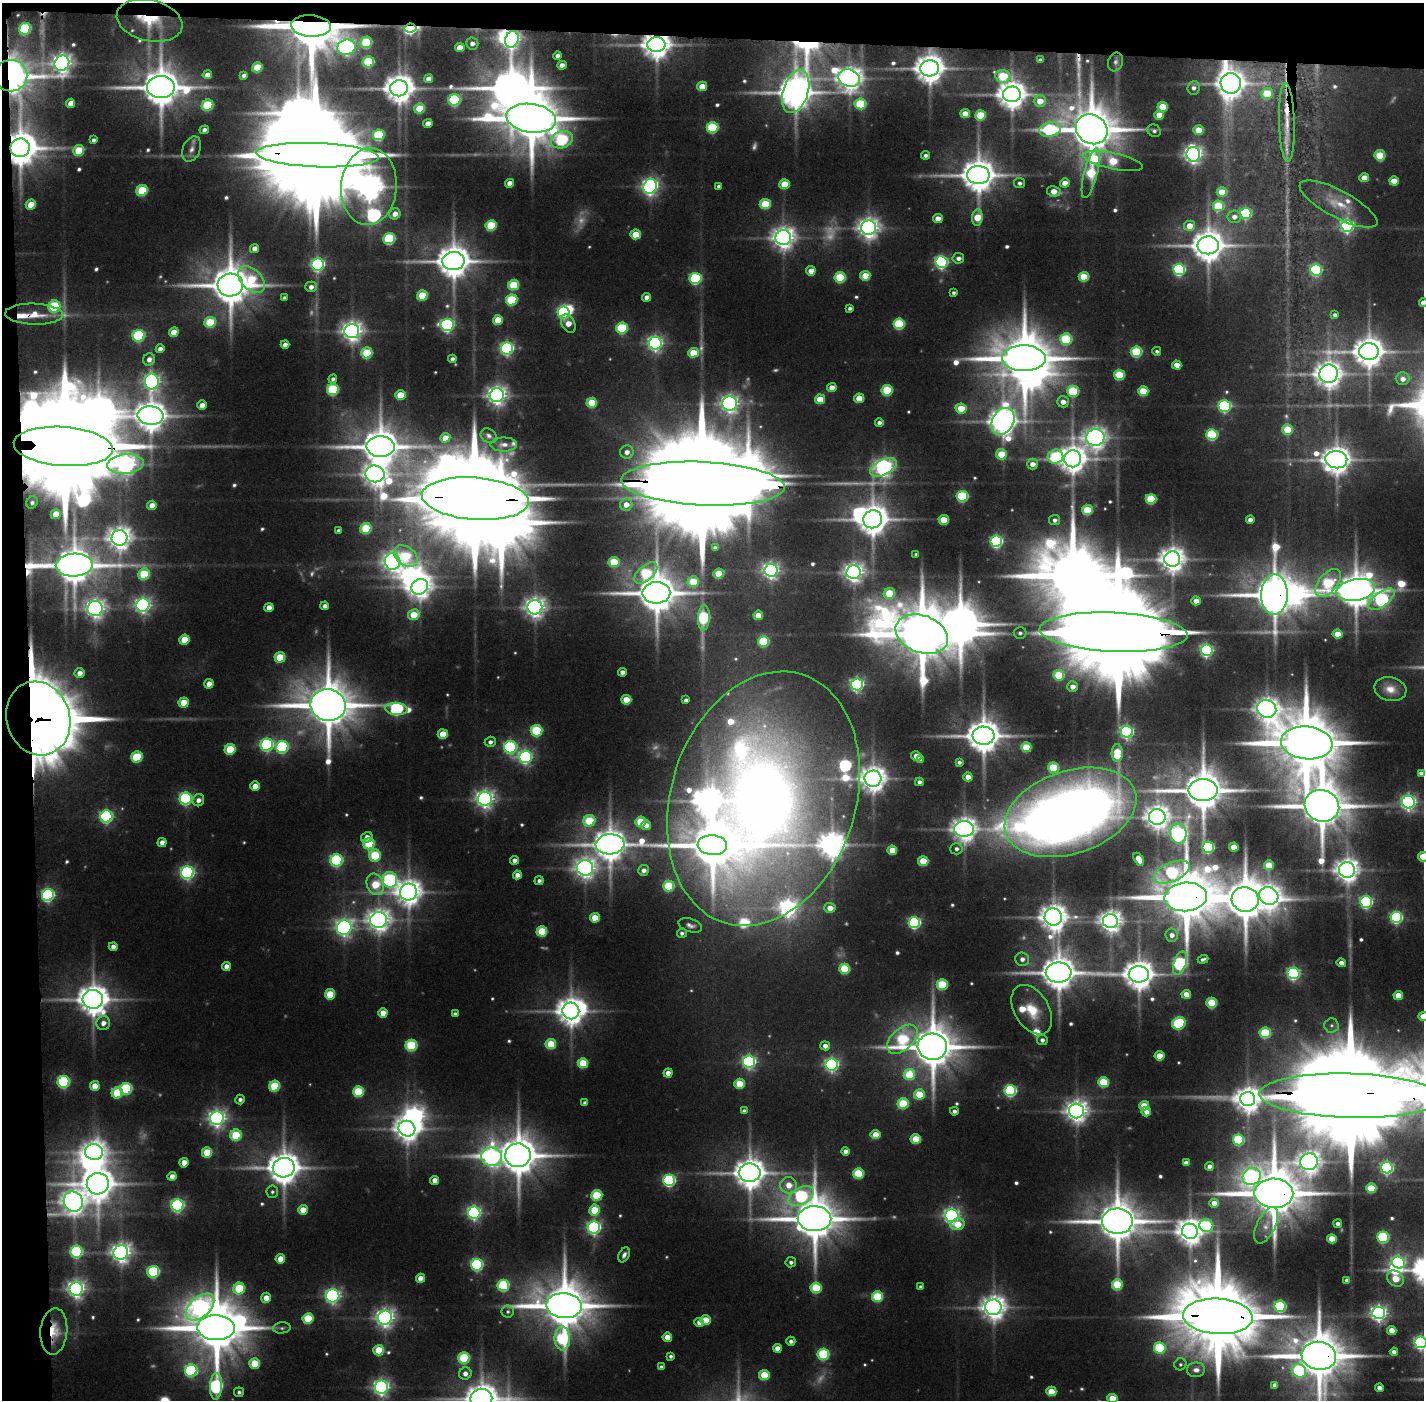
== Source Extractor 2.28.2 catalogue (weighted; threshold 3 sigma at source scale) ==
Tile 1 of 3 x 3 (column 1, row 1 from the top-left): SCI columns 1-1422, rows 2828-4225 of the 4270 x 4257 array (HDU 1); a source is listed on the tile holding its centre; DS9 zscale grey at full resolution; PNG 1426 x 1402 px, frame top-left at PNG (2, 3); each listed source drawn as its Kron ellipse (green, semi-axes under 4 px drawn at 4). Shown black and unused: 5% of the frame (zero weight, under 3 of 5 exposures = <1% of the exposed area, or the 3 px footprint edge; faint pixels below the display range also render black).
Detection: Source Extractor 2.28.2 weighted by HDU 2 'WHT'; one run over the whole footprint, this tile lists its part. Background 0.138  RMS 0.0077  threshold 0.0347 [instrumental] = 3 sigma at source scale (4.5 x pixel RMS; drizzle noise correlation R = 1.50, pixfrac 1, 0.05/0.05 arcsec/px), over >= 5 px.
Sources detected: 637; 29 too faint to see at this stretch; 25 inside a brighter object's white glare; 1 cosmic-ray / hot-pixel residue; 1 long thin detection or spike segment (spike, bleed or trail) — neither listed nor drawn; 16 inside a brighter listed object's ellipse — not listed separately; of the other 565, all 500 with FLUX_AUTO >= 2.08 (the completeness limit of this list) listed and drawn (65 fainter detections not listed), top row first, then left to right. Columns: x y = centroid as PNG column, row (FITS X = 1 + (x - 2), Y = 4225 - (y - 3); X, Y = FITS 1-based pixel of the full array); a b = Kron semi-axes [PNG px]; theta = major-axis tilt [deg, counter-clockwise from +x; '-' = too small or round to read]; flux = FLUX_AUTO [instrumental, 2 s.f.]
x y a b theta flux
149 21 33 20 -13 44
311 26 20 11 -3 7500
410 28 6 4 6 210
25 29 6 5 - 99
512 39 8 6 72 350
366 42 6 5 - 69
472 43 6 6 - 4.7
656 45 9 7 2 1400
346 47 9 7 15 340
460 48 5 4 - 13
557 56 4 4 - 4.3
1040 60 4 4 - 2.8
368 62 6 5 - 69
1115 62 9 7 70 3.6
62 63 8 7 - 620
562 65 5 4 - 6
257 67 5 5 - 35
929 68 9 8 - 1600
207 75 5 4 - 6.3
244 75 4 4 - 2.8
11 76 16 16 - 940
1003 76 7 6 - 53
849 78 11 8 -21 1000
429 79 5 4 - 8.5
1231 83 10 10 - 1400
702 86 5 4 - 17
161 87 14 11 0 3200
399 88 9 8 - 1600
1193 88 7 6 - 4.4
796 91 22 12 73 2400
1267 93 6 5 - 29
1012 94 9 8 - 1500
455 100 6 5 - 120
1040 101 6 5 - 15
71 103 5 4 - 9.4
860 104 6 5 - 63
207 105 6 5 - 67
1163 107 5 5 - 32
419 108 5 5 - 31
965 114 5 4 - 17
980 115 5 5 - 41
1159 115 5 5 - 15
531 118 25 14 -8 6400
1287 122 40 7 -88 20
428 123 5 4 - 8.4
712 128 6 5 - 85
1092 129 16 14 -32 4800
204 130 5 4 - 3.4
1050 130 11 7 10 120
1199 130 5 4 - 24
1154 131 7 6 - 2.6
379 135 6 5 - 77
93 140 4 3 - 2.8
562 140 11 8 19 96
20 148 9 9 - 2500
192 149 13 8 66 5.5
79 151 6 5 - 35
1193 154 7 7 - 520
317 155 61 12 -2 32000
925 155 4 4 - 3.1
1380 155 5 5 - 41
1113 161 30 8 -12 44
1091 173 26 6 76 60
978 175 11 9 0 2200
1364 178 5 4 - 15
1394 181 5 4 - 16
509 183 4 4 - 7.8
1020 183 5 5 - 2.9
1065 183 5 4 - 9.8
785 184 5 5 - 29
650 186 7 6 - 400
719 186 4 4 - 2.4
369 187 38 28 86 1800
142 190 6 5 - 54
1054 191 7 5 -10 11
1222 192 5 4 - 26
765 204 5 5 - 44
1338 204 43 13 -28 22
31 205 5 5 - 19
1218 206 5 5 - 52
1246 213 6 5 - 120
395 214 6 5 - 8.7
977 217 8 5 83 24
1234 217 7 6 - 6.1
938 219 5 4 - 14
491 225 5 5 - 59
1190 226 5 5 - 15
1347 226 6 6 - 240
869 228 7 7 - 710
636 234 5 5 - 22
783 238 8 7 - 840
389 239 6 5 - 86
1208 245 11 9 1 2000
254 248 5 4 - 6.7
958 258 5 5 - 4.7
453 261 11 9 2 2200
941 262 6 6 - 220
318 265 6 6 - 210
1179 269 6 5 - 140
1316 270 6 5 - 120
811 271 4 4 - 11
865 276 5 5 - 21
840 277 5 5 - 64
1084 277 5 5 - 36
695 278 6 5 - 110
251 279 16 10 -45 45
230 285 13 11 3 3300
514 285 5 5 - 47
311 287 6 5 - 5.2
953 293 4 3 - 2.3
422 295 5 5 - 36
647 297 4 4 - 6.7
285 298 4 4 - 2.5
512 300 6 5 - 67
1423 303 4 4 - 5.5
54 306 6 6 - 85
850 308 4 4 - 2.6
564 312 6 6 - 150
34 314 29 10 -2 21
1335 315 4 4 - 2.8
498 320 5 5 - 23
210 322 6 5 - 47
568 323 10 6 -65 12
899 324 6 5 - 77
447 325 7 6 - 230
622 328 6 5 - 82
352 331 7 7 - 670
174 332 5 4 - 14
139 336 6 5 - 130
1066 339 6 5 - 81
655 343 6 6 - 330
285 344 4 4 - 5.1
507 348 6 6 - 220
160 349 4 4 - 5
1157 351 4 4 - 2.5
1369 351 9 8 - 1700
1136 352 5 5 - 78
367 353 5 5 - 57
693 353 5 5 - 30
1024 358 22 13 -1 5500
149 359 6 6 - 5.6
452 359 4 4 - 4.5
1177 365 4 4 - 13
1328 374 9 9 - 1200
1119 375 5 5 - 49
333 379 4 4 - 2.9
1403 379 7 6 - 6.4
152 381 8 7 - 330
832 387 5 4 - 8.4
333 390 6 5 - 87
887 390 5 5 - 63
1073 391 6 5 - 65
1143 391 5 5 - 42
400 395 5 5 - 25
497 395 7 7 - 590
859 398 5 5 - 20
820 399 5 5 - 22
1063 402 6 5 - 7.6
592 403 5 5 - 34
730 403 7 7 - 510
202 405 5 4 - 7.4
1225 406 6 5 - 160
961 408 5 5 - 28
151 416 13 9 -2 1700
1003 421 14 10 59 1400
879 423 4 4 - 4.3
1287 430 5 5 - 37
1212 435 5 5 - 93
489 436 9 6 -33 3
1095 437 9 8 - 790
445 438 5 4 - 15
504 445 13 7 1 5.3
63 446 50 19 -4 32000
381 447 14 10 -2 2800
627 452 7 6 - 6.5
1001 454 5 5 - 33
1056 457 8 7 - 93
1073 459 8 8 - 1400
1336 460 11 8 -7 1400
125 464 18 10 5 630
1032 464 5 5 - 8.4
883 467 14 7 26 500
375 474 9 8 - 850
703 484 82 21 -3 47000
962 496 6 5 - 94
475 499 53 21 -4 27000
1151 499 5 5 - 57
32 502 6 5 - 2.7
152 505 5 4 - 8.7
626 505 6 6 - 9.6
1087 510 5 5 - 39
56 514 5 4 - 16
873 519 9 9 - 1700
944 520 5 5 - 30
1055 520 5 5 - 3.4
1250 520 4 4 - 5.9
366 528 6 5 - 51
338 531 4 4 - 2.3
119 538 8 7 - 890
996 541 6 5 - 170
715 548 4 3 - 2.4
916 554 4 3 - 2.5
406 556 13 9 -36 47
1172 559 8 7 - 1100
392 561 8 7 - 580
614 562 5 5 - 42
74 565 18 11 2 2900
771 570 6 6 - 360
854 572 7 7 - 610
646 573 14 7 41 70
719 573 5 5 - 28
144 574 6 5 - 53
693 582 6 5 - 35
1328 583 16 9 49 81
420 587 9 7 37 900
1356 590 20 10 11 2600
656 593 14 10 1 3200
889 593 5 5 - 32
1274 595 20 13 88 3400
1381 599 15 7 36 200
1196 601 4 4 - 11
143 605 7 6 - 380
325 606 4 4 - 4.5
535 607 7 7 - 660
95 608 8 7 - 570
269 608 4 4 - 8.7
414 615 6 5 - 22
758 615 5 4 - 15
704 618 12 6 86 110
1114 632 74 19 -3 36000
1020 633 6 6 - 2.6
922 634 27 18 -20 7000
1338 634 5 4 - 17
184 640 5 5 - 25
763 641 5 5 - 69
1206 650 6 6 - 210
280 657 5 5 - 36
622 672 4 4 - 5
80 673 5 5 - 7.5
1059 675 5 5 - 45
209 684 5 4 - 9
857 684 6 6 - 240
1072 686 5 5 - 6.8
1390 689 16 11 -14 12
626 700 5 5 - 23
686 700 4 4 - 3.5
184 703 5 5 - 23
328 705 18 16 -12 4600
396 709 11 6 -5 150
1267 709 10 8 -24 850
38 718 37 31 -72 5900
536 731 6 5 - 76
1127 732 6 6 - 210
443 734 5 5 - 22
983 736 11 9 -1 2300
490 742 5 5 - 3.8
1307 743 26 16 -6 9000
267 745 6 6 - 170
282 747 6 6 - 130
510 747 6 6 - 170
1026 747 5 5 - 37
230 749 5 5 - 42
1117 753 9 5 88 38
916 756 5 4 - 14
137 757 6 5 - 57
525 757 6 6 - 250
920 760 4 3 - 2.2
959 762 4 3 - 2.7
1053 768 5 5 - 49
1421 773 4 4 - 4.2
968 777 4 4 - 11
873 779 8 8 - 1200
919 782 4 4 - 3.7
255 786 5 4 - 11
1203 790 14 11 0 3500
186 799 6 6 - 180
485 799 7 7 - 510
763 799 130 92 72 1500
198 800 6 5 - 5.3
1408 802 6 6 - 320
1322 806 17 15 -23 4500
1070 812 68 41 19 1300
106 816 6 6 - 200
1157 817 8 8 - 990
589 821 6 5 - 49
640 822 5 5 - 37
646 825 5 5 - 7.5
964 829 10 7 1 1000
1178 834 10 8 -79 340
367 837 6 5 - 6.1
162 842 4 4 - 6.1
369 844 6 5 - 59
610 844 14 10 4 2000
712 845 15 10 -4 4500
1208 847 6 5 - 110
1234 847 4 4 - 19
956 849 6 5 - 3.4
892 850 5 4 - 22
375 855 6 6 - 58
1423 857 5 5 - 35
1139 859 7 4 -59 13
337 860 6 6 - 160
515 860 4 4 - 5.5
923 861 5 5 - 32
1269 865 5 5 - 26
585 868 8 7 - 660
644 870 5 5 - 4.9
1347 870 8 8 - 980
1172 872 19 9 23 110
187 873 6 6 - 250
517 875 4 4 - 6.8
390 880 8 7 - 200
539 881 4 4 - 3.1
375 884 11 8 -70 34
669 886 5 5 - 59
408 892 8 8 - 1100
48 895 6 6 - 200
1269 896 10 8 -25 830
1186 897 21 14 6 6500
1245 899 13 12 - 4000
1366 902 6 6 - 170
830 908 5 5 - 11
1053 917 8 8 - 1300
1396 917 6 5 - 160
595 918 5 5 - 21
378 920 8 8 - 810
1110 921 7 7 - 830
914 922 6 5 - 160
690 925 12 6 -18 3.8
344 928 7 7 - 420
542 931 5 5 - 45
682 933 5 5 - 2.6
1172 935 6 6 - 5.5
113 947 4 4 - 5.2
1022 959 7 6 - 5.3
1203 959 5 3 - 2.6
1180 963 12 6 70 160
1341 963 5 4 - 5.4
226 966 4 4 - 7.5
845 969 5 5 - 52
1059 972 13 10 -1 2400
1293 973 6 6 - 180
1139 974 10 8 -1 1700
942 985 5 5 - 61
330 994 5 5 - 37
1186 994 4 4 - 13
1398 995 5 4 - 19
93 999 10 9 - 1800
1212 1003 5 5 - 46
1032 1010 27 17 -59 29
571 1011 8 8 - 1400
383 1013 5 4 - 13
455 1014 4 3 - 2.6
1423 1016 5 4 - 15
103 1023 7 6 - 6.4
1179 1023 7 6 - 83
1331 1025 7 7 - 2.9
1265 1033 5 5 - 70
902 1039 18 10 42 78
1042 1040 5 5 - 3.5
551 1044 5 5 - 36
411 1045 6 5 - 73
825 1046 5 4 - 6.1
932 1047 15 13 -4 3800
1160 1056 5 4 - 24
749 1062 6 6 - 230
583 1063 5 5 - 38
832 1065 6 6 - 260
668 1073 4 4 - 8
909 1075 6 5 - 43
64 1082 6 6 - 140
1103 1082 5 5 - 56
740 1084 5 5 - 35
95 1086 5 4 - 13
274 1086 5 5 - 56
126 1089 6 5 - 100
1010 1090 6 5 - 130
358 1092 5 5 - 56
117 1093 6 5 - 53
919 1094 5 5 - 33
1350 1096 91 22 -1 41000
240 1099 5 4 - 3.1
1248 1099 7 7 - 1100
585 1103 4 4 - 3.6
903 1104 5 5 - 58
1144 1106 5 5 - 29
744 1111 4 4 - 3.7
954 1111 4 4 - 3.6
1077 1111 7 7 - 800
1146 1112 5 4 - 6.2
217 1118 7 6 - 450
407 1129 8 7 - 1100
236 1135 6 5 - 54
876 1135 5 4 - 18
916 1139 5 5 - 30
1238 1140 5 5 - 83
846 1151 4 4 - 5.3
94 1152 9 7 -8 820
207 1153 5 5 - 36
518 1155 13 12 - 3200
492 1157 10 9 - 480
1309 1162 9 8 - 870
184 1163 5 4 - 11
1186 1163 4 4 - 5.4
1209 1166 4 4 - 5.9
284 1168 11 9 10 2000
1387 1168 6 6 - 190
750 1173 11 9 0 1800
858 1173 5 5 - 53
172 1176 4 4 - 6.1
1252 1176 9 8 - 270
435 1180 4 4 - 8.3
669 1180 6 6 - 150
98 1184 11 10 - 2100
789 1185 8 8 - 14
1371 1188 5 5 - 41
272 1192 6 5 - 2.3
1274 1193 19 14 -2 5900
597 1195 5 5 - 53
801 1196 14 8 31 130
73 1202 10 9 - 980
1214 1203 5 4 - 11
177 1205 6 6 - 220
303 1210 5 5 - 14
594 1210 5 5 - 39
474 1213 6 6 - 260
952 1215 6 6 - 340
815 1219 17 12 -1 4300
1117 1221 15 12 -1 3400
958 1224 7 6 - 20
1338 1224 4 4 - 4.9
1266 1225 19 9 65 8.8
1206 1226 7 6 - 81
594 1227 6 6 - 250
1190 1231 8 7 - 1200
1383 1237 6 5 - 110
1332 1239 5 4 - 22
77 1252 6 6 - 140
121 1253 7 7 - 630
624 1255 8 5 61 3.6
280 1259 5 4 - 13
791 1262 5 5 - 3.1
1398 1263 7 6 - 200
477 1265 6 6 - 150
153 1272 6 5 - 110
421 1278 4 4 - 13
1395 1279 9 7 -43 23
1347 1280 4 4 - 4.6
503 1285 6 5 - 98
1117 1285 5 5 - 50
921 1287 4 3 - 2.6
816 1288 5 5 - 54
76 1289 7 6 - 490
239 1289 6 5 - 55
333 1296 7 6 - 270
877 1297 5 5 - 68
266 1298 5 4 - 11
564 1306 18 12 -4 4600
1280 1306 6 5 - 100
200 1307 17 10 42 450
993 1307 8 8 - 1000
508 1312 6 6 - 2.5
1379 1313 6 6 - 380
1218 1316 35 18 -3 15000
385 1318 7 7 - 530
308 1319 5 5 - 48
706 1320 5 5 - 23
699 1322 5 4 - 6.3
216 1328 19 12 -2 5800
282 1328 9 5 7 2.2
1392 1330 5 4 - 14
54 1331 23 13 85 26
667 1337 4 4 - 15
562 1338 12 7 -89 96
791 1341 4 4 - 3.4
1421 1342 6 6 - 230
777 1348 4 4 - 8.2
1160 1348 6 5 - 74
379 1350 5 5 - 33
1394 1352 4 4 - 5.2
823 1354 6 5 - 89
671 1356 4 3 - 2.4
1319 1356 17 14 -8 4900
464 1358 6 5 - 79
254 1363 5 5 - 34
1180 1364 6 6 - 2.1
661 1367 4 4 - 3
1196 1370 9 7 2 5
191 1371 6 6 - 130
1299 1371 7 6 - 110
465 1373 6 6 - 5.8
764 1375 5 5 - 37
1275 1385 4 4 - 4.1
216 1386 13 6 87 180
381 1387 6 6 - 380
1379 1388 4 4 - 6.3
1051 1391 5 4 - 27
239 1392 5 5 - 2.6
1112 1398 5 4 - 26
481 1399 11 10 - 1800
Overlapping masked pixels (flux is a lower limit): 27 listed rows (the first 20) at x y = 149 21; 311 26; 410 28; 512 39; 656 45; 11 76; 1231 83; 796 91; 1092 129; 20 148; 317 155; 34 314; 63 446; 703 484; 475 499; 74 565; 1274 595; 1114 632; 38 718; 1307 743
Isophote crosses this tile's border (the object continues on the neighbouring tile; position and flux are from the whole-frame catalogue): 8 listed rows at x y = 1423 303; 1421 773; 1423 857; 1423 1016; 1350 1096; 1421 1342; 1112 1398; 481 1399